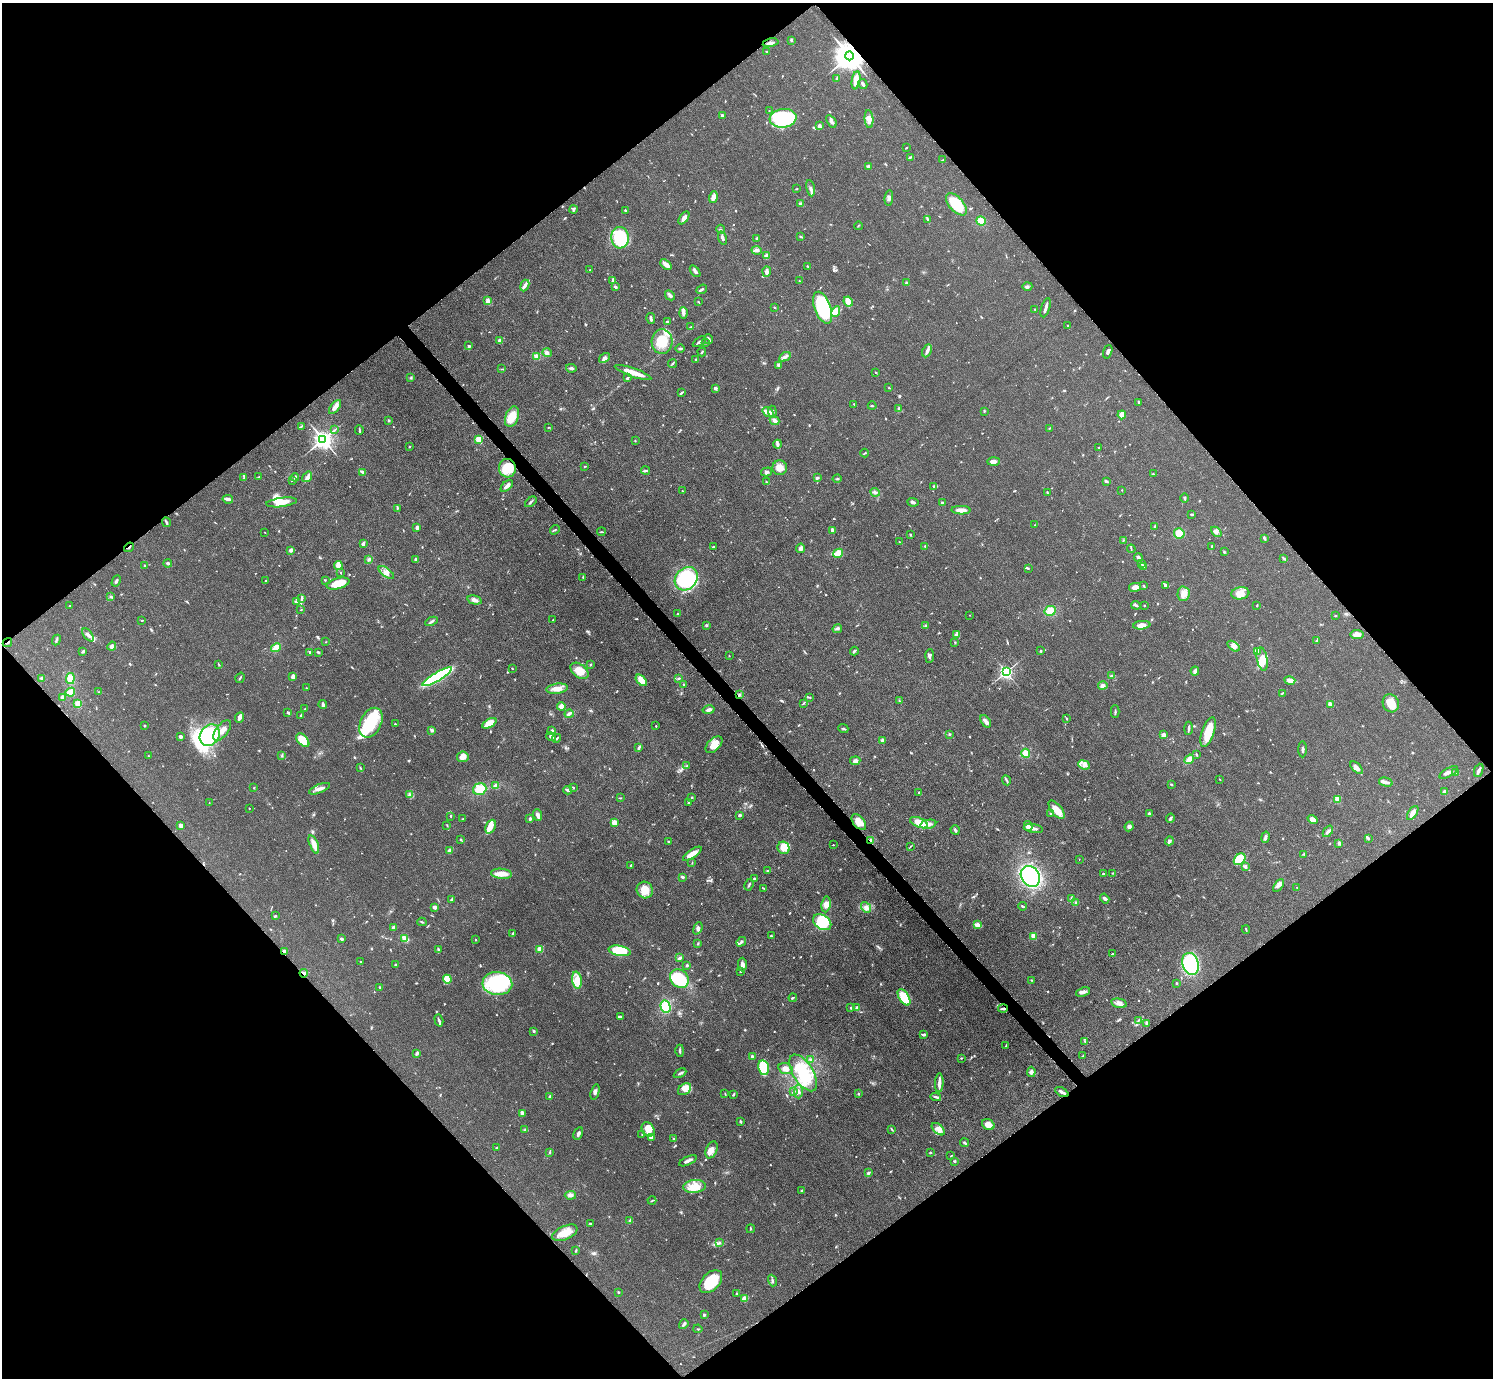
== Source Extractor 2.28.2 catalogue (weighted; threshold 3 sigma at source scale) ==
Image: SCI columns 8-5969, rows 306-5807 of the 5971 x 5968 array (HDU 1 of 3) = the unmasked area's bounding box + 8 px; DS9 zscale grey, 4 x 4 block average (1 PNG px = mean of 4 x 4 image px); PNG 1495 x 1380 px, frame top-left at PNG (2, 3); each listed source drawn as its Kron ellipse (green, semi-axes under 4 px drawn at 4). Shown black and unused: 50% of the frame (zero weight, under 3 of 5 exposures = <1% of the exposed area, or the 3 px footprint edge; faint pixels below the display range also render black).
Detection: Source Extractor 2.28.2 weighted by HDU 2 'WHT'. Background 0.0501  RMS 0.0052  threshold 0.0233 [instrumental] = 3 sigma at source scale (4.5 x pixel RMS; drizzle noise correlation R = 1.50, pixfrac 1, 0.05/0.05 arcsec/px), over >= 5 px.
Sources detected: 853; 1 too faint to see at this stretch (4 x 4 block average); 2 inside a brighter object's white glare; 5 cosmic-ray / hot-pixel residue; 1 long thin detection or spike segment (spike, bleed or trail) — neither listed nor drawn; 12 coinciding with a brighter row at this scale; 47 inside a brighter listed object's ellipse — not listed separately; of the other 785, all 500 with FLUX_AUTO >= 1.78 (the completeness limit of this list) listed and drawn (285 fainter detections not listed), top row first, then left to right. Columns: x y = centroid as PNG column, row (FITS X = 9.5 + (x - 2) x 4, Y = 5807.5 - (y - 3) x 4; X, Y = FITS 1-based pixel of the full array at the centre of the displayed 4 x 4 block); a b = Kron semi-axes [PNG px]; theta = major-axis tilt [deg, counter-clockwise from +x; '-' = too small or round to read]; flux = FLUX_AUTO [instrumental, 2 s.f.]
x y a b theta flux
791 40 2 2 - 4.8
771 43 8 2 12 12
767 52 3 2 - 1.9
849 56 4 4 - 6100
837 78 3 2 - 12
856 80 9 4 81 25
863 84 5 2 - 8.8
769 111 2 2 - 2.4
722 115 2 2 - 7.1
783 118 13 9 8 330
869 119 9 4 -84 20
831 121 7 3 -57 8.8
819 126 3 2 - 11
906 148 3 2 - 2
911 157 3 2 - 2.4
943 160 3 2 - 2.6
869 167 3 2 - 8.6
810 188 8 3 -79 8.4
796 189 3 2 - 2.2
713 197 6 4 74 13
889 198 8 2 84 7.3
801 204 3 3 - 10
956 204 13 7 -48 120
573 210 4 2 - 4.7
625 210 2 2 - 6.6
684 218 7 4 53 15
927 219 2 2 - 1.9
981 221 5 4 - 29
858 226 4 2 - 2.5
721 229 4 2 - 4.5
801 237 3 2 - 2.9
620 238 10 8 -87 160
722 238 6 3 -73 11
757 238 3 2 - 4.2
757 250 5 3 - 6.9
766 255 4 2 - 4.9
666 264 6 3 -43 26
807 266 3 2 - 2.1
590 270 2 2 - 3.3
695 271 7 2 -53 9.5
767 272 5 3 - 12
613 280 4 2 - 10
799 281 2 2 - 1.9
907 283 3 3 - 8
525 285 6 3 65 9
1027 286 5 3 - 5.7
615 287 4 2 - 5
702 289 5 2 - 4.8
670 295 5 3 - 8.5
488 301 3 2 - 4.6
698 301 2 2 - 2.6
848 302 5 3 - 26
775 308 2 2 - 2
823 308 17 8 -69 320
1046 308 10 2 73 15
1035 309 2 2 - 3
836 311 5 4 - 30
683 313 6 3 -87 11
651 319 5 2 - 8.9
668 322 2 2 - 7.6
1068 326 2 2 - 2.2
690 327 2 2 - 3.3
709 339 5 2 - 8.5
500 341 2 2 - 39
662 342 12 10 87 85
699 342 7 2 32 7.9
706 343 3 2 - 2.1
469 346 4 2 - 3.9
680 349 4 2 - 4.8
927 351 7 3 64 12
702 352 4 2 - 3.2
1108 352 7 3 73 9.8
547 353 5 3 - 8.8
537 356 4 3 - 16
785 357 6 3 29 12
605 358 6 4 37 11
696 359 2 2 - 2.2
673 363 5 2 - 4.1
778 365 3 2 - 3.1
571 368 5 3 - 6.3
502 369 3 2 - 2.1
633 372 20 3 -19 51
876 373 2 2 - 2
410 378 2 2 - 2
627 378 3 2 - 4.9
715 388 2 2 - 30
889 388 3 2 - 2
681 393 4 2 - 4.6
1139 402 3 2 - 3
854 404 2 2 - 2
872 406 4 2 - 2.7
335 407 8 3 52 26
899 409 4 2 - 4.6
984 411 3 2 - 3.2
768 412 6 3 -34 19
772 412 6 3 -85 7.3
1122 415 4 3 - 22
512 417 10 6 69 50
388 420 3 2 - 3.3
775 420 5 3 - 16
301 426 2 2 - 3.5
549 427 2 2 - 2.2
1050 428 3 2 - 2.2
334 430 2 2 - 2.1
359 430 5 2 - 4
323 439 3 3 - 2100
479 439 2 2 - 150
635 441 2 2 - 2.1
778 444 4 3 - 7.3
410 447 2 2 - 1.8
1099 447 3 2 - 1.9
865 453 4 2 - 3.1
994 462 6 3 2 21
585 466 3 2 - 2
507 468 9 8 - 58
780 468 7 7 - 32
645 470 4 2 - 4.2
363 472 3 2 - 3.5
766 472 6 4 16 7.3
1153 474 2 2 - 2.9
259 477 3 2 - 1.9
295 477 4 2 - 6.2
307 477 6 2 52 7.1
244 478 4 2 - 4.2
817 478 4 2 - 3.9
837 479 4 2 - 3.2
292 481 3 2 - 2.9
1106 481 3 2 - 6
766 482 3 2 - 3
507 486 7 2 43 16
934 486 3 2 - 4.8
1122 490 2 2 - 1.8
682 491 2 2 - 1.8
875 492 5 2 - 5.2
1047 492 3 2 - 2.3
1185 498 5 2 - 3.4
228 499 5 3 - 11
282 502 15 4 7 47
531 502 6 2 38 4.8
913 502 5 2 - 6.6
942 503 2 2 - 15
397 508 3 2 - 3.5
961 510 9 3 -1 25
1192 514 2 2 - 7.7
166 522 5 2 - 5.9
1035 525 2 2 - 2.2
1155 527 3 2 - 4
417 528 4 2 - 9.2
555 530 5 2 - 3.2
832 530 4 2 - 7
265 532 2 2 - 2.3
601 532 4 2 - 2.5
1216 532 6 3 -43 8.9
1179 533 5 5 - 58
911 535 3 2 - 2.6
1264 538 3 2 - 8.3
1123 540 3 2 - 1.8
899 542 2 2 - 1.9
363 544 4 2 - 6.5
925 546 3 2 - 2.5
1212 546 2 2 - 10
129 547 5 2 - 3.5
714 547 2 2 - 2.8
800 548 5 4 - 7.8
1131 549 4 2 - 2.5
291 550 3 2 - 10
1224 552 3 2 - 3.1
838 553 5 3 - 68
1138 557 4 3 - 5.2
1284 558 4 2 - 3.7
369 559 2 2 - 8.6
416 560 4 3 - 8.4
168 563 4 2 - 5.3
1141 563 3 2 - 3
145 566 2 2 - 7
338 566 4 3 - 33
1143 566 3 2 - 4.8
1028 568 4 2 - 3.3
341 572 2 2 - 1.8
386 573 9 4 -37 15
583 577 3 2 - 2.1
686 579 13 10 46 300
325 580 3 2 - 1.9
116 581 6 2 62 6
266 581 4 2 - 4.1
338 584 11 5 15 54
1165 585 3 2 - 6.1
1144 586 3 2 - 2.6
1135 587 6 4 11 19
1240 593 9 6 8 40
1183 594 7 6 - 24
111 596 3 2 - 3
301 599 3 2 - 3.6
475 600 7 3 -14 11
296 602 3 2 - 4.7
1136 605 4 2 - 4.8
1144 605 2 2 - 3.5
1257 605 3 2 - 2.8
69 606 2 2 - 2
301 610 2 2 - 2.1
1050 611 5 5 - 30
677 614 2 2 - 2.3
970 615 2 2 - 2.2
1335 616 2 2 - 3.2
142 620 3 2 - 2.2
553 620 2 2 - 1.9
432 621 6 2 26 6.3
1142 625 8 4 5 17
707 626 3 2 - 2.4
926 626 3 2 - 6.1
837 629 5 3 - 5.9
956 634 3 2 - 4.9
88 635 7 3 -51 12
1357 635 6 4 -8 22
56 640 5 2 - 4.5
1316 641 3 2 - 2.4
7 642 5 2 - 5.1
326 642 2 2 - 1.9
955 642 2 2 - 2.3
112 646 5 3 - 12
1233 646 7 3 -36 10
276 648 5 3 - 30
83 651 4 3 - 4.9
854 651 4 2 - 5
1041 651 2 2 - 6.5
1257 651 4 3 - 22
309 652 4 2 - 2.2
318 652 3 2 - 5
729 656 2 2 - 2
929 656 7 3 87 8
1262 659 12 5 -79 30
590 664 3 2 - 3.4
219 665 2 2 - 1.8
512 669 2 2 - 1.8
579 671 10 6 -38 38
1195 671 4 3 - 12
1006 672 2 2 - 850
1112 676 4 2 - 5.4
293 677 3 2 - 13
437 677 17 3 30 490
42 678 3 3 - 4.2
70 678 5 4 - 27
240 678 5 2 - 3.4
679 679 3 2 - 2.5
641 680 7 4 -46 37
1290 680 5 3 - 28
684 684 2 2 - 1.9
1103 686 5 4 - 8.9
306 688 2 2 - 1.8
557 689 11 5 7 24
70 692 5 3 - 33
99 692 2 2 - 1.9
1282 693 3 2 - 2.8
739 695 3 2 - 5.2
63 697 4 3 - 14
810 697 3 2 - 2.4
899 701 3 2 - 1.8
804 703 4 2 - 3.4
1391 703 9 8 - 40
78 704 2 2 - 130
1330 704 3 2 - 20
323 705 4 3 - 8.9
561 706 4 2 - 38
305 709 2 2 - 1.9
708 710 6 2 13 12
1115 712 6 2 -89 4.8
288 713 3 2 - 6
569 714 5 3 - 9.7
301 715 4 2 - 2.9
239 717 5 3 - 14
1066 718 2 2 - 2.8
986 721 7 3 -54 19
371 723 16 10 64 170
489 723 8 4 29 55
395 724 2 2 - 2.3
144 726 2 2 - 3.7
656 726 2 2 - 2.2
1188 728 7 2 87 5.7
843 729 5 2 - 4.6
222 730 12 6 52 34
432 730 3 3 - 5.5
552 731 3 2 - 8.1
1208 732 15 6 71 58
949 734 2 2 - 12
210 735 11 9 55 180
1164 735 3 3 - 18
180 736 2 2 - 8.5
551 736 5 3 - 5.7
557 738 4 2 - 3.4
303 740 8 5 -48 72
883 740 4 3 - 10
714 745 10 6 43 39
639 748 4 3 - 5.1
1303 749 8 2 90 6.1
1026 753 4 4 - 28
1196 754 3 2 - 3.7
282 755 3 2 - 2.2
149 756 2 2 - 2.3
463 757 6 5 - 21
1189 759 5 2 - 40
855 761 5 4 - 9.5
1084 765 6 2 -22 8.4
687 766 3 2 - 2.4
360 768 3 2 - 2.2
1356 768 8 4 -46 13
1479 770 7 3 68 9.2
1448 772 10 3 30 13
1455 773 3 3 - 11
1220 779 2 2 - 1.8
1006 780 5 2 - 4.5
1386 782 7 3 -14 12
1171 784 2 2 - 3
496 786 4 3 - 16
254 788 2 2 - 2
573 788 2 2 - 2.5
320 789 11 3 23 15
480 789 7 5 20 45
568 790 4 2 - 6.7
1445 791 2 2 - 28
919 792 2 2 - 2
410 794 3 2 - 3.4
692 797 3 2 - 2.3
620 798 3 2 - 2.5
1337 799 2 2 - 96
688 802 2 2 - 2.1
209 803 2 2 - 2.1
249 808 2 2 - 3.7
1057 810 11 5 -51 38
1413 813 8 4 56 17
1050 814 2 2 - 2.3
1149 814 3 3 - 6.2
538 815 6 4 -71 9.1
740 815 3 2 - 5.8
451 816 3 2 - 2.3
1170 818 5 2 - 7.4
462 819 3 2 - 2.3
530 819 3 2 - 6.1
1313 819 5 3 - 20
614 822 2 2 - 92
859 822 9 5 -51 38
919 823 9 4 -23 42
928 824 8 4 11 17
447 825 3 2 - 2.3
181 826 3 3 - 11
1028 826 5 4 - 18
1129 826 5 4 - 9.5
491 827 7 4 65 24
1033 829 10 2 -9 16
955 830 5 2 - 5.7
1328 831 6 2 50 6.9
1265 837 6 2 78 9.4
461 839 2 2 - 2.9
1369 839 4 2 - 2.9
871 840 3 2 - 9.9
668 841 2 2 - 2.1
1169 841 4 3 - 8.4
1339 843 4 3 - 5.1
314 844 9 4 -68 28
833 845 2 2 - 2
911 846 3 2 - 2.2
784 848 6 6 - 38
449 851 3 2 - 12
692 854 11 3 33 27
1303 854 3 2 - 1.8
1079 859 2 2 - 2
1240 859 6 5 - 88
692 863 3 2 - 2
630 865 2 2 - 4.2
1245 866 3 2 - 8.1
768 871 3 2 - 2.6
1113 873 3 2 - 1.9
502 874 10 5 -6 30
1103 874 2 2 - 2.9
1030 876 11 9 -56 490
683 877 3 3 - 4.5
754 879 2 2 - 5.6
749 885 6 2 64 4.2
1279 886 7 2 54 7
1297 887 2 2 - 2.2
763 888 4 2 - 3.1
645 890 8 8 - 51
1105 898 5 3 - 7.1
452 899 3 2 - 2.9
1072 899 3 2 - 2.4
1075 903 3 2 - 2.8
826 904 8 4 83 19
1023 906 4 2 - 4.1
434 907 3 3 - 10
866 907 6 4 -51 11
275 916 3 2 - 4
422 922 4 2 - 3.3
822 922 10 7 -34 120
978 925 4 2 - 29
393 928 2 2 - 30
698 928 6 4 67 9
1246 929 4 2 - 2.3
513 933 3 2 - 3.3
771 936 2 2 - 4.1
1034 936 2 2 - 100
342 939 4 2 - 5
405 939 4 2 - 30
476 940 2 2 - 2
741 942 5 3 - 5.9
698 943 2 2 - 2.2
438 949 4 2 - 3.8
540 949 2 2 - 110
284 951 4 2 - 7.4
620 951 11 5 -10 97
1112 954 2 2 - 2.3
680 958 3 2 - 9.2
360 962 2 2 - 3
1190 964 11 8 -71 590
396 965 3 2 - 5
687 965 2 2 - 4.4
742 965 7 4 -89 12
740 971 2 2 - 2.5
304 973 4 3 - 7.6
447 979 4 3 - 84
679 979 10 8 -45 150
577 980 8 4 -82 37
1031 980 2 2 - 1.9
497 983 15 11 -5 250
1177 983 3 2 - 2.6
380 987 2 2 - 3.1
1083 992 7 3 21 11
904 997 9 5 -57 90
793 998 4 2 - 3.2
1119 1003 8 4 -13 14
666 1007 6 5 - 81
851 1008 2 2 - 2.9
857 1008 2 2 - 35
1003 1008 5 2 - 6.5
620 1016 4 2 - 7.6
439 1020 6 3 -73 6.9
1138 1020 4 2 - 4.5
1146 1023 2 2 - 2.2
534 1031 2 2 - 18
924 1035 4 2 - 6.5
1085 1041 3 2 - 2.7
1006 1046 3 2 - 3
680 1051 6 2 89 4.5
417 1053 4 2 - 6.6
752 1056 2 2 - 13
1083 1056 2 2 - 1.8
961 1058 2 2 - 2.1
810 1059 3 2 - 3.8
764 1068 7 5 -78 120
786 1069 7 5 -17 20
1031 1072 5 4 - 11
680 1073 7 2 28 7.2
803 1073 21 10 -58 130
939 1083 9 3 87 14
685 1089 7 5 37 16
798 1091 7 3 -89 8.3
595 1092 8 3 75 8.5
793 1092 3 2 - 4.2
1062 1092 7 2 -28 13
725 1093 2 2 - 2
733 1094 3 2 - 4.6
858 1094 2 2 - 2.6
550 1096 3 2 - 3.6
936 1097 5 3 - 6
522 1113 4 3 - 11
740 1122 4 2 - 3.8
988 1125 7 5 -30 25
648 1129 8 6 -62 36
891 1129 3 2 - 2.4
938 1129 8 4 -41 17
524 1130 3 2 - 3.2
578 1134 7 3 63 8.9
642 1134 4 2 - 2.2
651 1137 3 3 - 13
674 1139 2 2 - 2.8
965 1143 4 2 - 4.3
497 1148 3 3 - 3.3
711 1150 9 5 66 20
550 1152 3 2 - 2.8
930 1152 3 2 - 2.6
951 1156 3 2 - 1.9
688 1161 9 2 25 12
954 1161 3 2 - 3.7
868 1173 3 2 - 4.9
694 1186 11 6 6 52
802 1190 3 2 - 2.6
570 1195 5 3 - 8
652 1201 4 2 - 3.5
630 1221 4 2 - 13
591 1224 3 2 - 2.1
750 1229 4 2 - 2.6
565 1233 13 7 24 46
720 1243 2 2 - 2.6
576 1251 3 2 - 2.4
772 1281 6 2 -71 6
711 1282 13 8 46 110
618 1292 4 2 - 2
736 1294 3 2 - 3
745 1299 4 3 - 25
704 1315 2 2 - 6.3
684 1324 5 2 - 7.1
698 1329 4 2 - 2.3
Overlapping masked pixels (flux is a lower limit): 10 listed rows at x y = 849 56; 129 547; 7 642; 739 695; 859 822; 871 840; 284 951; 304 973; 1003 1008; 1062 1092
Diffuse or blended objects may show on this block-average render without a row.